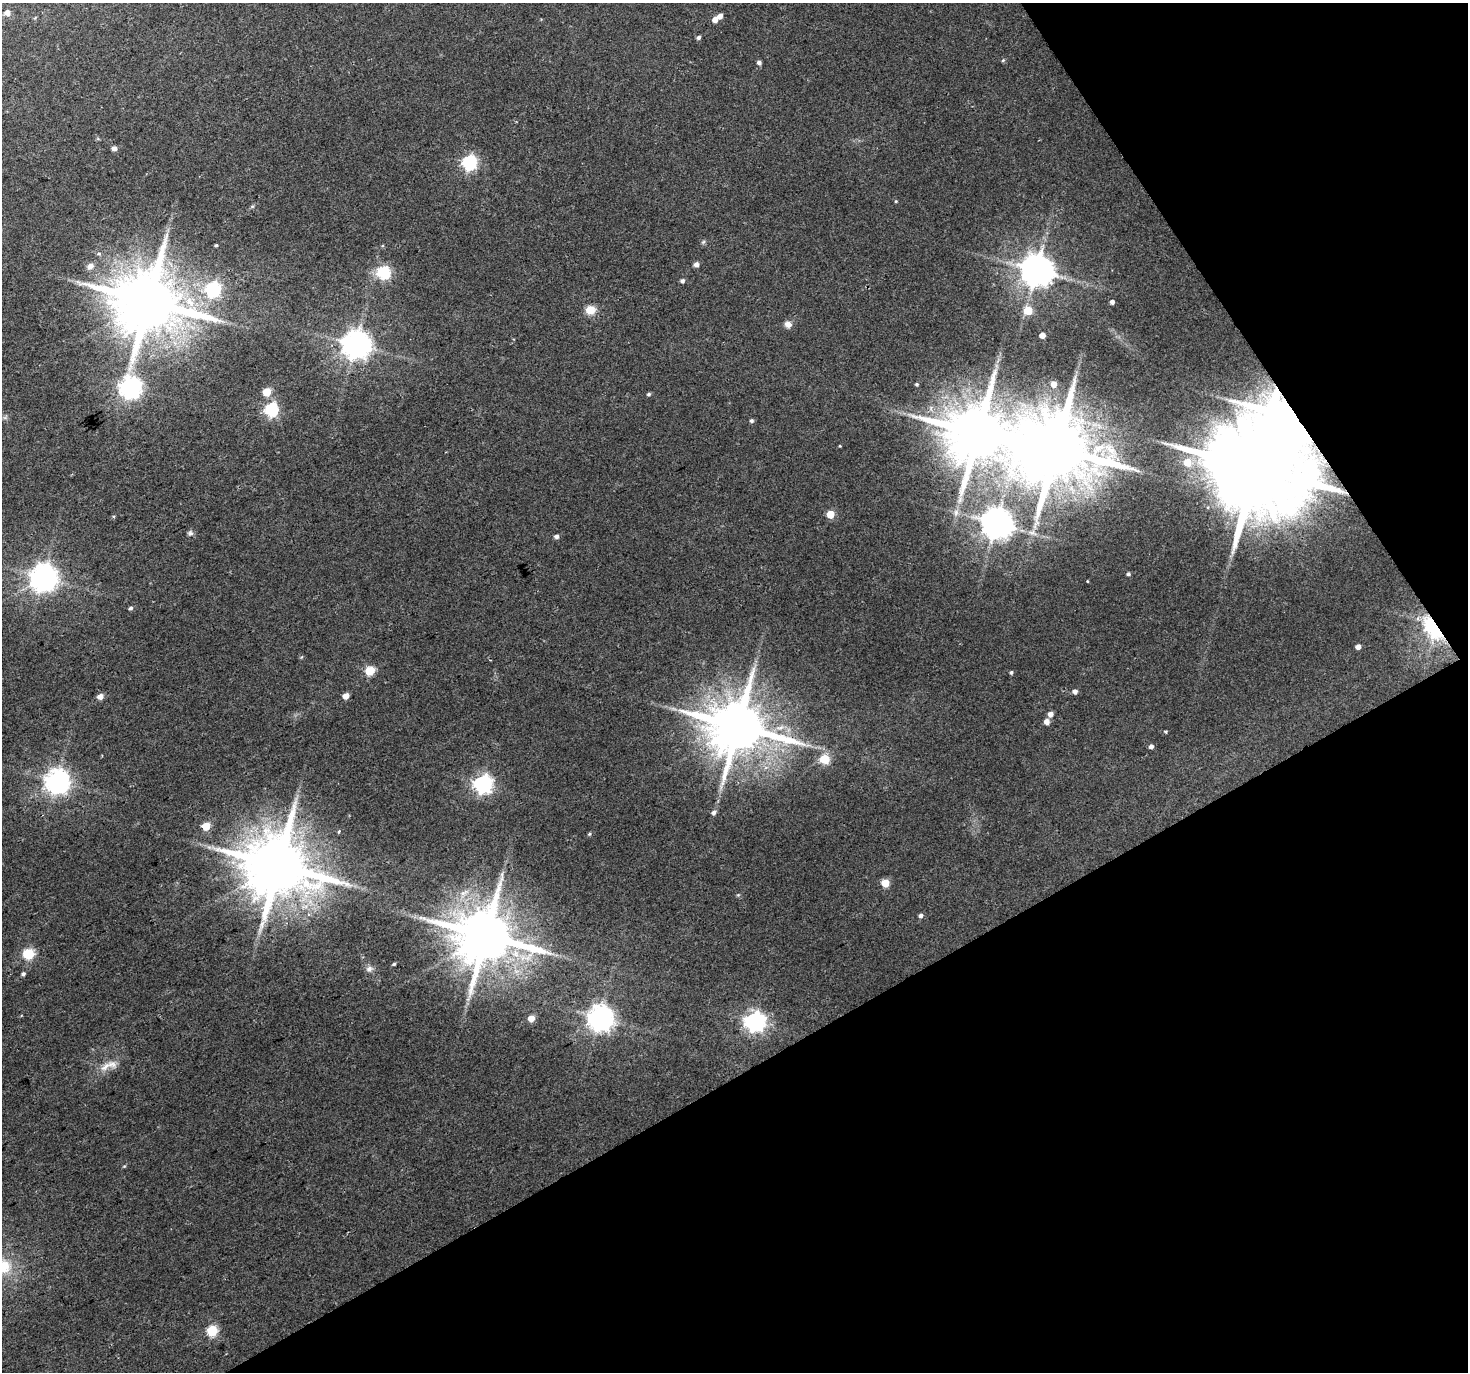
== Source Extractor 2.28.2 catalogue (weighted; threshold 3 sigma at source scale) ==
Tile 12 of 4 x 4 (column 4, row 3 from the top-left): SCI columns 4398-5863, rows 1485-2854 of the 5865 x 5769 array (HDU 1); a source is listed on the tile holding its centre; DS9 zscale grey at full resolution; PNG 1470 x 1374 px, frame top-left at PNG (2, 3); no overlay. Shown black and unused: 30% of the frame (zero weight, under 2 of 3 exposures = <1% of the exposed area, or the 3 px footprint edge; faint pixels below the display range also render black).
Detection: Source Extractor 2.28.2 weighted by HDU 2 'WHT'; one run over the whole footprint, this tile lists its part. Background 0.0398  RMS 0.0065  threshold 0.0293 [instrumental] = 3 sigma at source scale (4.5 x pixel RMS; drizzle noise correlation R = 1.50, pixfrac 1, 0.0396/0.0396 arcsec/px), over >= 5 px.
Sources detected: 87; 1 too faint to see at this stretch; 1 inside a brighter object's white glare — not listed; the other 85 listed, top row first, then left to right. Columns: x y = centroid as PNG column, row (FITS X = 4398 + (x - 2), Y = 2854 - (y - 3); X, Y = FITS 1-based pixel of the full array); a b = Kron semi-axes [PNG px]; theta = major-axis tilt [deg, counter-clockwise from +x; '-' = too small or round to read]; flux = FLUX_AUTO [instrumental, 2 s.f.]
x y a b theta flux
7 13 6 6 - 4.1
720 16 5 5 - 3.7
715 19 5 5 - 5.4
698 38 4 4 - 1.8
1003 60 5 4 - 0.87
759 62 5 4 - 2.2
114 148 5 4 - 3.9
469 163 6 6 - 140
896 201 4 4 - 0.72
252 206 6 4 1 0.83
703 242 7 4 45 1.1
216 245 3 3 - 0.8
99 254 6 5 - 1.4
696 264 5 5 - 2.6
90 266 11 8 37 3.9
1036 270 9 9 - 1400
384 272 6 6 - 91
682 281 5 5 - 1.8
213 289 7 6 - 140
149 301 19 17 2 6600
1112 302 4 4 - 2.7
590 310 11 10 - 8.2
1028 311 5 5 - 23
788 324 9 8 - 3.7
1042 335 4 4 - 5.7
356 344 9 8 - 1000
917 384 4 4 - 1.1
1054 384 5 5 - 5.4
130 388 8 8 - 430
267 392 5 5 - 19
649 394 4 4 - 1.3
271 410 6 6 - 110
5 418 7 4 0 1.2
751 421 5 4 - 1.4
978 433 17 15 12 6100
840 446 3 3 - 0.58
1056 448 21 18 10 8500
1187 462 7 7 - 15
1256 468 25 21 11 16000
960 500 9 5 71 2.5
956 513 10 6 -88 2.9
830 514 5 5 - 18
996 523 9 9 - 1300
190 533 8 6 62 1.8
1032 533 13 7 -19 3.9
556 536 5 5 - 2.2
1128 574 5 4 - 1.3
44 577 8 8 - 890
1087 581 3 2 - 0.5
131 608 5 5 - 1.4
1433 627 18 10 -61 130
1358 647 4 4 - 4.1
370 671 5 5 - 29
1011 672 4 4 - 1.1
1075 691 5 5 - 2.9
100 696 5 5 - 4.8
346 696 5 4 - 7.2
1050 714 5 5 - 3.7
1047 722 5 5 - 4.7
738 726 16 14 1 4900
1165 732 4 3 - 1.1
1151 746 4 4 - 2.5
825 759 5 5 - 41
57 781 8 8 - 640
483 784 7 7 - 290
714 813 6 5 - 2.4
206 826 5 5 - 18
339 831 4 3 - 1
589 834 5 4 - 0.84
209 847 6 5 - 1.6
279 865 18 16 -1 6600
885 883 5 5 - 19
738 895 5 4 - 0.8
921 916 5 5 - 1.9
486 935 17 15 -4 5300
29 954 6 5 - 61
394 964 4 3 - 0.92
369 969 9 8 - 2.9
23 974 5 4 - 1.6
531 1018 5 5 - 8.7
600 1018 8 8 - 730
755 1021 7 7 - 390
105 1066 22 9 39 8.4
3 1266 24 22 21 25
212 1331 6 5 - 55
Overlapping masked pixels (flux is a lower limit): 3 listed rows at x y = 978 433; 1256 468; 1433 627
Isophote crosses this tile's border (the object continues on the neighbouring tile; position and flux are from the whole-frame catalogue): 1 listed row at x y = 3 1266